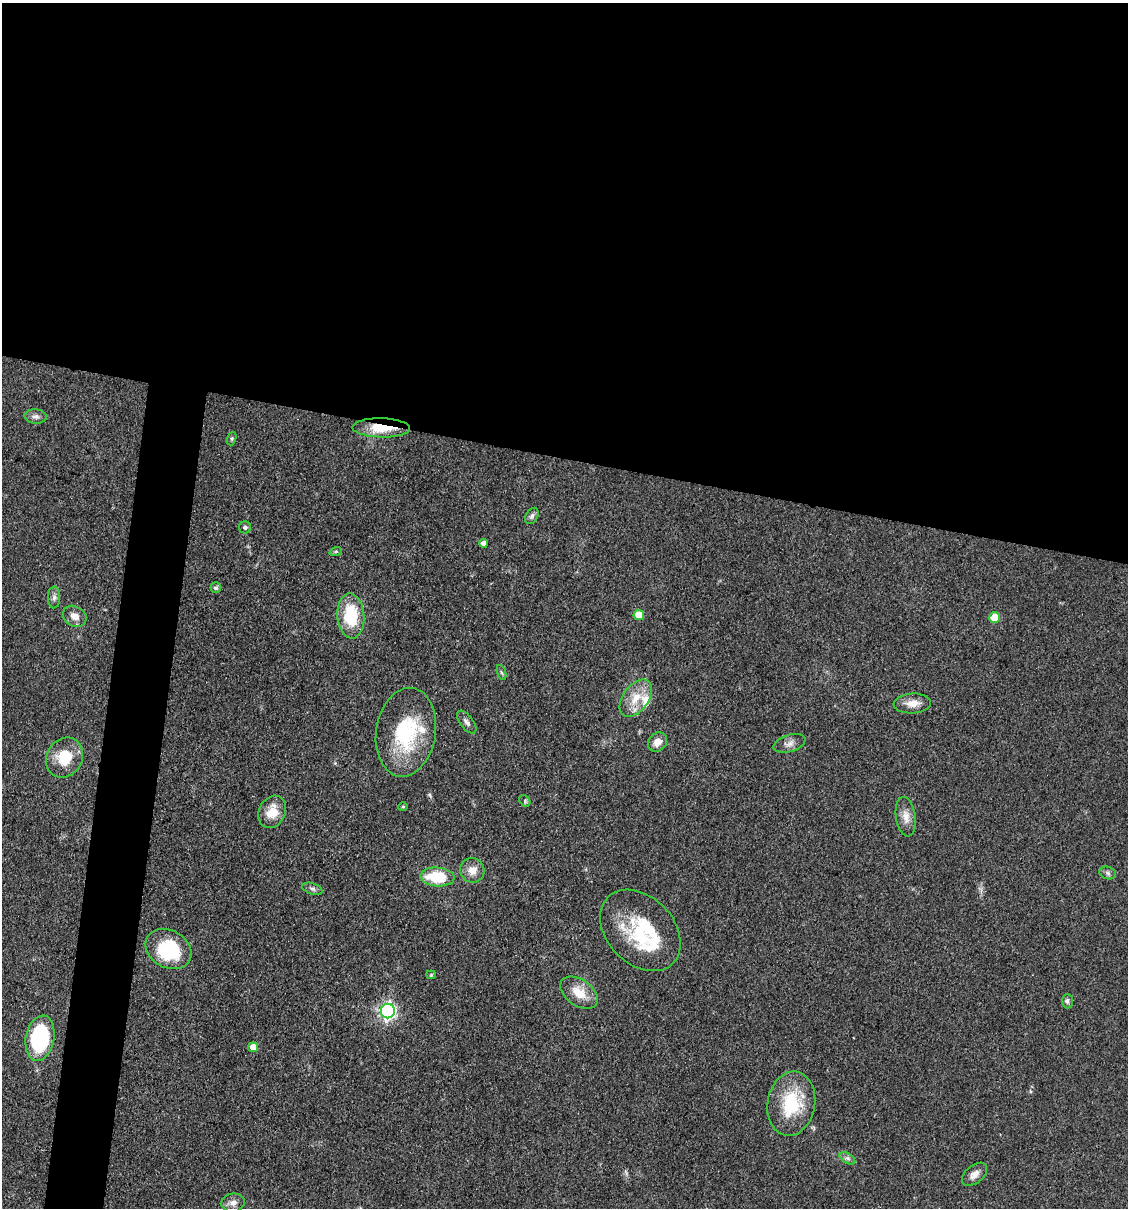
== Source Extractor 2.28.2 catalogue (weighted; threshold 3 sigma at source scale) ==
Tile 3 of 4 x 4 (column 3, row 1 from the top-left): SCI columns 2483-3608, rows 3622-4827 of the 4848 x 4827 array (HDU 1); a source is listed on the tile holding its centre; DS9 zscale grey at full resolution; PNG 1130 x 1210 px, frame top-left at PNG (2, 3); each listed source drawn as its Kron ellipse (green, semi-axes under 4 px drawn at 4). Shown black and unused: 41% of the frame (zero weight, under 3 of 4 exposures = <1% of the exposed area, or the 3 px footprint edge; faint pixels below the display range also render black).
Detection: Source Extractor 2.28.2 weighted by HDU 2 'WHT'; one run over the whole footprint, this tile lists its part. Background 0.0764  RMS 0.0059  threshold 0.0266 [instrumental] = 3 sigma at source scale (4.5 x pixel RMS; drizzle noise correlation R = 1.50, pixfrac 1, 0.05/0.05 arcsec/px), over >= 5 px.
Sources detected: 47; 3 inside a brighter object's white glare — neither listed nor drawn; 3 inside a brighter listed object's ellipse — not listed separately; the other 41 listed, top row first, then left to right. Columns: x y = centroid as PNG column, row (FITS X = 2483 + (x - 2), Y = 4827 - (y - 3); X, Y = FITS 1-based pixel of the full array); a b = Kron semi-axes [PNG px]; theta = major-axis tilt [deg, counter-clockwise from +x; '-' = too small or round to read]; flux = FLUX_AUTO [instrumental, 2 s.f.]
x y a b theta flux
36 416 11 7 -5 2.5
381 428 29 9 -1 17
232 439 7 4 70 0.82
532 516 9 6 61 1.7
245 527 6 6 - 1.2
483 543 4 4 - 2.9
336 551 6 4 19 0.85
216 588 5 5 - 1.3
54 597 11 6 89 2.2
639 615 5 5 - 11
75 616 12 10 -30 4.8
351 616 22 13 -86 29
995 618 5 5 - 16
502 673 8 3 -71 0.92
636 698 21 12 53 12
912 703 19 10 4 6.4
467 722 13 6 -53 2.6
406 732 45 30 81 47
657 742 10 8 46 5.2
789 743 16 8 17 3.8
64 758 21 17 60 20
525 801 6 5 - 0.96
403 807 4 4 - 0.7
272 812 17 13 65 10
906 817 20 10 -81 5.8
472 870 12 12 - 6.4
1108 873 8 6 -18 1.6
437 877 17 9 -4 25
312 889 10 5 -17 1.7
640 930 46 33 -46 40
168 949 24 18 -30 40
431 975 4 4 - 0.6
579 993 21 13 -35 11
1067 1001 7 5 89 1.5
388 1011 7 7 - 180
40 1038 23 14 79 61
253 1047 5 5 - 7.2
791 1104 32 24 80 32
847 1158 8 5 -31 1.7
974 1174 14 9 40 4.1
233 1203 12 9 7 3.5
Overlapping masked pixels (flux is a lower limit): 1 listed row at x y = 381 428